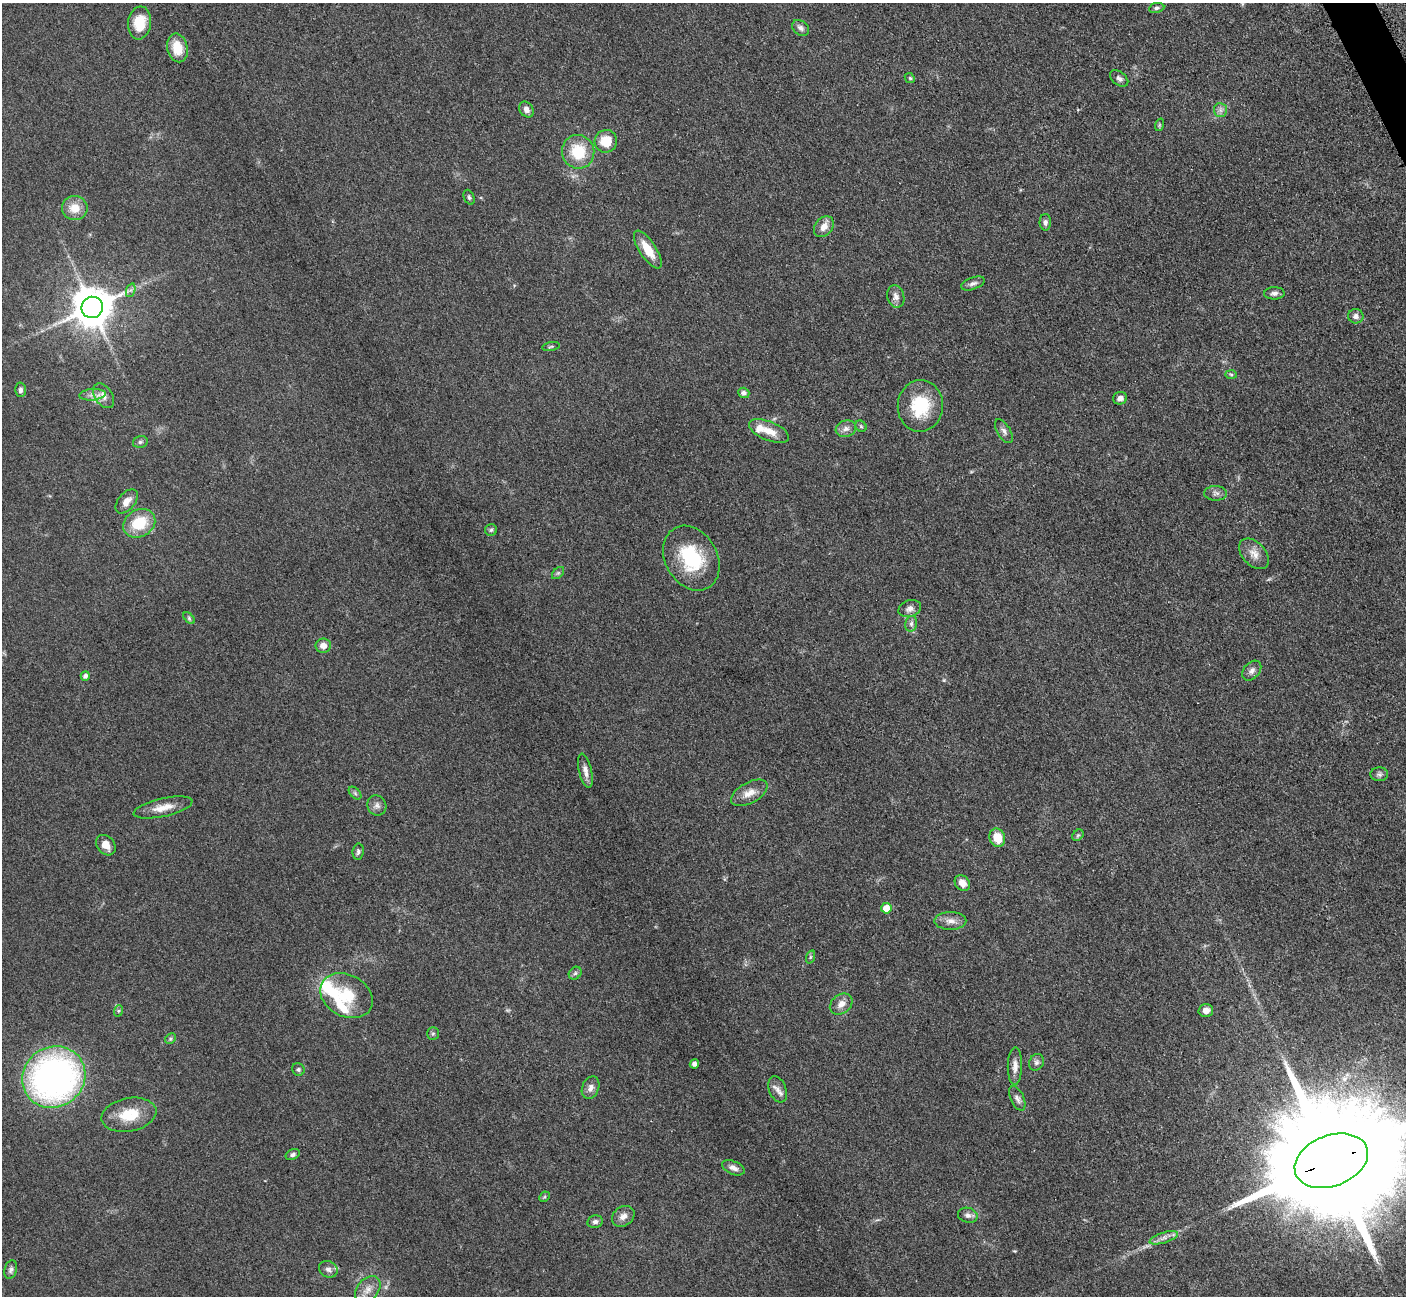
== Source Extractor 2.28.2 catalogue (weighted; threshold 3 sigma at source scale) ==
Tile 10 of 4 x 4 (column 2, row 3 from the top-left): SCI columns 1424-2827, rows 1591-2884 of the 5700 x 5663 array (HDU 1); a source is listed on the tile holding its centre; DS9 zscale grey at full resolution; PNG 1408 x 1298 px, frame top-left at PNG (2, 3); each listed source drawn as its Kron ellipse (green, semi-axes under 4 px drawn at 4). Shown black and unused: <1% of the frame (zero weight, under 3 of 5 exposures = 4% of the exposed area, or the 3 px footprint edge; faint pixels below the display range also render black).
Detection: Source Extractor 2.28.2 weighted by HDU 2 'WHT'; one run over the whole footprint, this tile lists its part. Background 0.0529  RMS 0.0056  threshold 0.0253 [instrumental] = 3 sigma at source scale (4.5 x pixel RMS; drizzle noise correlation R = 1.50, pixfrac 1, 0.05/0.05 arcsec/px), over >= 5 px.
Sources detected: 95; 1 too faint to see at this stretch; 1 inside a brighter object's white glare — neither listed nor drawn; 4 inside a brighter listed object's ellipse — not listed separately; the other 89 listed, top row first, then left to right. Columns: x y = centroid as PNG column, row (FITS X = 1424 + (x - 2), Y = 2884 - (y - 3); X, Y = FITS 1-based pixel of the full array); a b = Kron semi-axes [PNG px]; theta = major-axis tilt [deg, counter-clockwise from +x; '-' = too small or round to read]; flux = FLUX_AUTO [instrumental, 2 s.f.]
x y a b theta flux
1157 8 8 5 9 1.2
139 23 16 11 83 13
801 28 9 7 -38 2.2
177 48 14 10 -77 12
910 78 5 4 - 0.73
1119 78 10 6 -39 2
526 109 8 6 -55 3
1220 110 7 6 - 1.9
1159 125 6 4 72 0.75
606 141 11 11 - 12
578 152 17 16 - 19
469 197 8 5 -67 1.2
75 208 13 12 - 8.3
1045 222 8 5 -89 1.7
824 227 12 8 50 4.6
648 249 22 8 -57 11
973 283 12 6 21 2
131 290 7 4 71 1.2
1274 293 10 6 2 2.1
896 297 11 8 -75 3.1
92 307 11 10 - 1800
1356 316 8 7 - 2.4
551 347 9 3 11 0.86
1231 374 6 4 -2 0.74
20 390 7 5 88 1.6
744 393 6 5 - 1.8
92 395 13 5 5 3.1
104 396 14 8 -57 4
1120 398 7 6 - 2.4
920 406 26 22 85 25
861 426 6 5 - 0.85
846 429 10 8 17 2.9
769 431 21 9 -22 7.8
1004 431 13 6 -58 2.3
140 442 7 5 15 1.3
1216 493 11 7 -1 2.3
127 501 14 8 50 4.6
139 523 17 13 30 18
491 530 6 6 - 1
1254 554 18 11 -47 5.7
691 558 34 26 -60 35
558 573 7 4 44 0.99
910 609 11 8 18 2.9
189 618 7 4 -47 0.92
911 624 8 6 76 1.6
323 646 8 7 - 3.9
1252 671 11 8 48 2.5
85 676 5 4 - 2
585 771 17 6 -77 3.6
1379 774 9 7 3 1.6
355 793 8 4 -46 1.1
749 793 20 10 29 6.3
377 805 10 9 - 2.5
163 807 30 9 13 7.7
1078 835 6 5 - 1
997 838 9 7 -71 10
106 845 11 8 -51 5.2
358 852 8 5 81 1.4
962 883 9 7 -47 4.7
886 908 5 5 - 10
950 921 16 9 0 4.4
810 957 7 4 71 0.94
575 973 7 5 45 1.2
346 996 27 21 -28 20
841 1004 12 9 36 4.4
1206 1010 7 6 - 3.4
118 1011 6 4 71 0.7
433 1034 6 5 - 1
170 1039 6 4 46 0.89
1036 1062 8 7 - 2
694 1064 5 4 - 2.3
1015 1066 19 7 89 4
298 1069 6 6 - 1.3
54 1077 32 30 35 210
591 1088 12 8 68 2.9
778 1089 14 8 -69 3.5
1017 1098 13 6 -66 2.4
129 1115 28 16 11 16
293 1155 7 5 27 1.4
1331 1161 38 25 21 30000
733 1168 12 6 -23 2.9
544 1197 6 4 44 0.88
968 1215 10 7 -16 2.4
623 1216 12 9 35 3.9
595 1222 8 6 11 1.8
1164 1238 15 5 17 3
328 1269 10 8 -28 2.2
11 1270 9 6 73 1.7
368 1289 15 10 47 4.9
Overlapping masked pixels (flux is a lower limit): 1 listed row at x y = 1331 1161
Isophote crosses this tile's border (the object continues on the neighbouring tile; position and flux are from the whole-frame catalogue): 2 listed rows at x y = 54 1077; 1331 1161